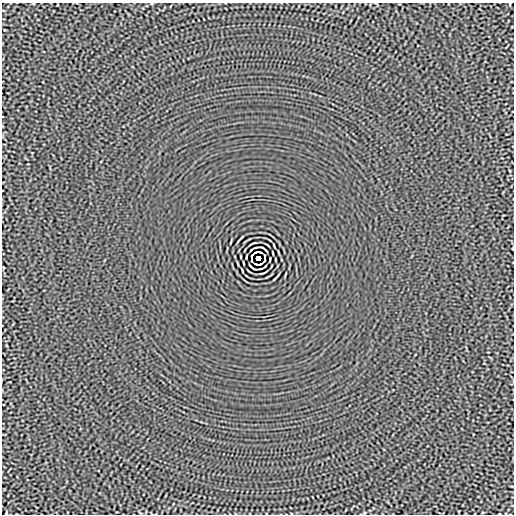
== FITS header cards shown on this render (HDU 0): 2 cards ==
NAXIS1  =                  512
NAXIS2  =                  512

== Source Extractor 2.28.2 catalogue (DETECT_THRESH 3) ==
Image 512 x 512 px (HDU 0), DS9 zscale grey, 1 PNG px = 1 image px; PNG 516 x 516 px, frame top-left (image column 1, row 512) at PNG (2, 3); no overlay
Background -6.50e-06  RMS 0.0015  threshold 0.0044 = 3 sigma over >= 5 px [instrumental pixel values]
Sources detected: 13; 1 with non-positive FLUX_AUTO (blend fragments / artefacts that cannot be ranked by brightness) is not listed; the other 12 listed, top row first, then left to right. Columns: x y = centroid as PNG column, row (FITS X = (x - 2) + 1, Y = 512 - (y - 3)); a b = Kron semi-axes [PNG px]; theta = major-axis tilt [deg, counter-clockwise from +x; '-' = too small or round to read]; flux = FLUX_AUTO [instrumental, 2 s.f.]
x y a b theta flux
253 243 8 2 12 0.098
264 249 7 2 -38 0.12
256 252 5 2 - 0.092
260 252 4 2 - 0.083
251 256 4 2 - 0.087
264 256 4 2 - 0.074
258 258 4 4 - 3.7
252 260 4 2 - 0.074
265 260 4 2 - 0.087
243 263 4 2 - 0.082
252 267 7 2 -38 0.12
6 513 4 2 - 0.077
At the frame edge (FLAGS 8, measured only in part): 1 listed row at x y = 6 513
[1 non-positive-flux detection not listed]